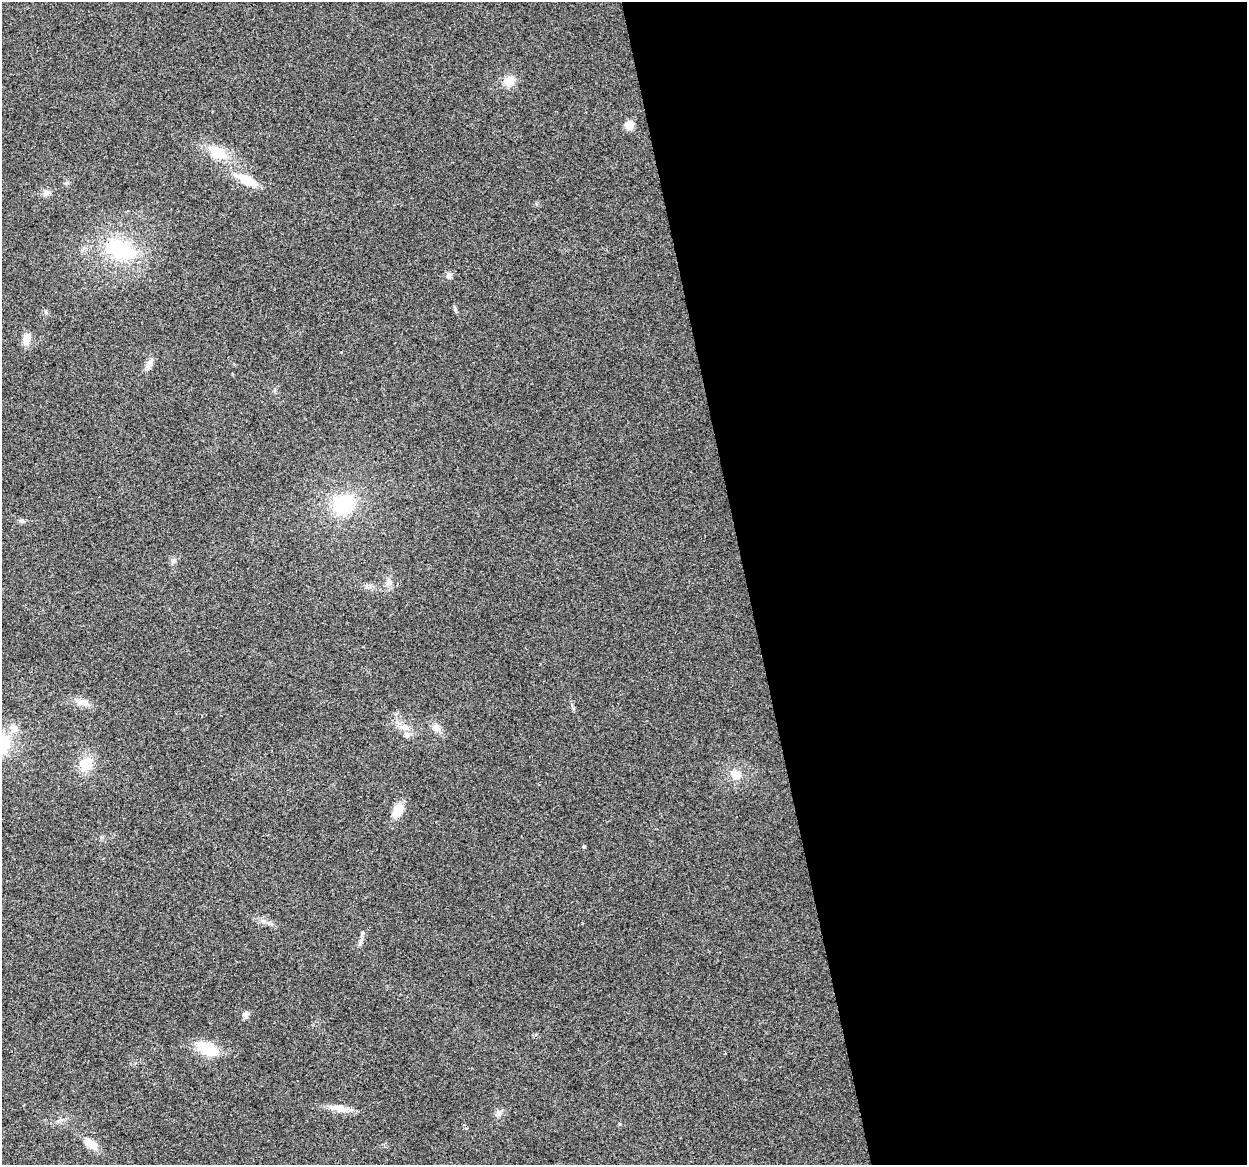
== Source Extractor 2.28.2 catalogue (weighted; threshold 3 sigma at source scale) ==
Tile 8 of 4 x 4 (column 4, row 2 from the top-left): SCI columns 3736-4980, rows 2405-3567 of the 4980 x 4762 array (HDU 1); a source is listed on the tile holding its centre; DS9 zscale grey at full resolution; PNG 1249 x 1167 px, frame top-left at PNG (2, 2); no overlay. Shown black and unused: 40% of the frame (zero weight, under 2 of 3 exposures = <1% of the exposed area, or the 3 px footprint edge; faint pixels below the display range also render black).
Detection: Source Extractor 2.28.2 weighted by HDU 2 'WHT'; one run over the whole footprint, this tile lists its part. Background 0.0471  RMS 0.0068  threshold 0.0305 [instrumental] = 3 sigma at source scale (4.5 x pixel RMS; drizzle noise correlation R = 1.50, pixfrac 1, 0.0396/0.0396 arcsec/px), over >= 5 px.
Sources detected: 29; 1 inside a brighter listed object's ellipse — not listed separately; the other 28 listed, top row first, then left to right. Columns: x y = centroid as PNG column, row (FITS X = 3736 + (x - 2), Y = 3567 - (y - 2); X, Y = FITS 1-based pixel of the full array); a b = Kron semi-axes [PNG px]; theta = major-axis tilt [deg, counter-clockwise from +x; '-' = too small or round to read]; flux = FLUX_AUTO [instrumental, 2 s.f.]
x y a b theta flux
509 81 12 10 38 8.6
629 125 6 5 - 19
218 153 19 12 -28 18
247 180 23 10 -27 14
46 193 12 7 24 2.9
121 250 43 21 -18 47
449 275 10 7 32 2.3
27 339 13 7 77 6.9
149 364 12 7 57 4.5
343 504 25 22 38 35
22 521 8 6 -14 1.6
173 561 6 6 - 1.6
389 582 11 7 -87 3.5
83 702 15 9 -17 5.4
404 727 15 9 -11 5.9
14 728 12 9 -45 5.8
436 728 13 10 -51 4.6
86 764 16 14 56 13
736 775 11 10 - 8.1
398 810 14 9 58 12
584 846 4 3 - 0.87
582 924 3 2 - 0.56
361 941 7 5 49 1.6
246 1014 9 7 27 2.2
208 1049 24 14 -27 19
339 1108 21 9 -13 7
499 1113 9 6 -9 2.5
90 1144 20 10 -33 7.8
Unlisted compact peaks at least as high as the median listed source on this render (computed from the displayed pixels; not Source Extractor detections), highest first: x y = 455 309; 620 1124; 67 183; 573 708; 46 313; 263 921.